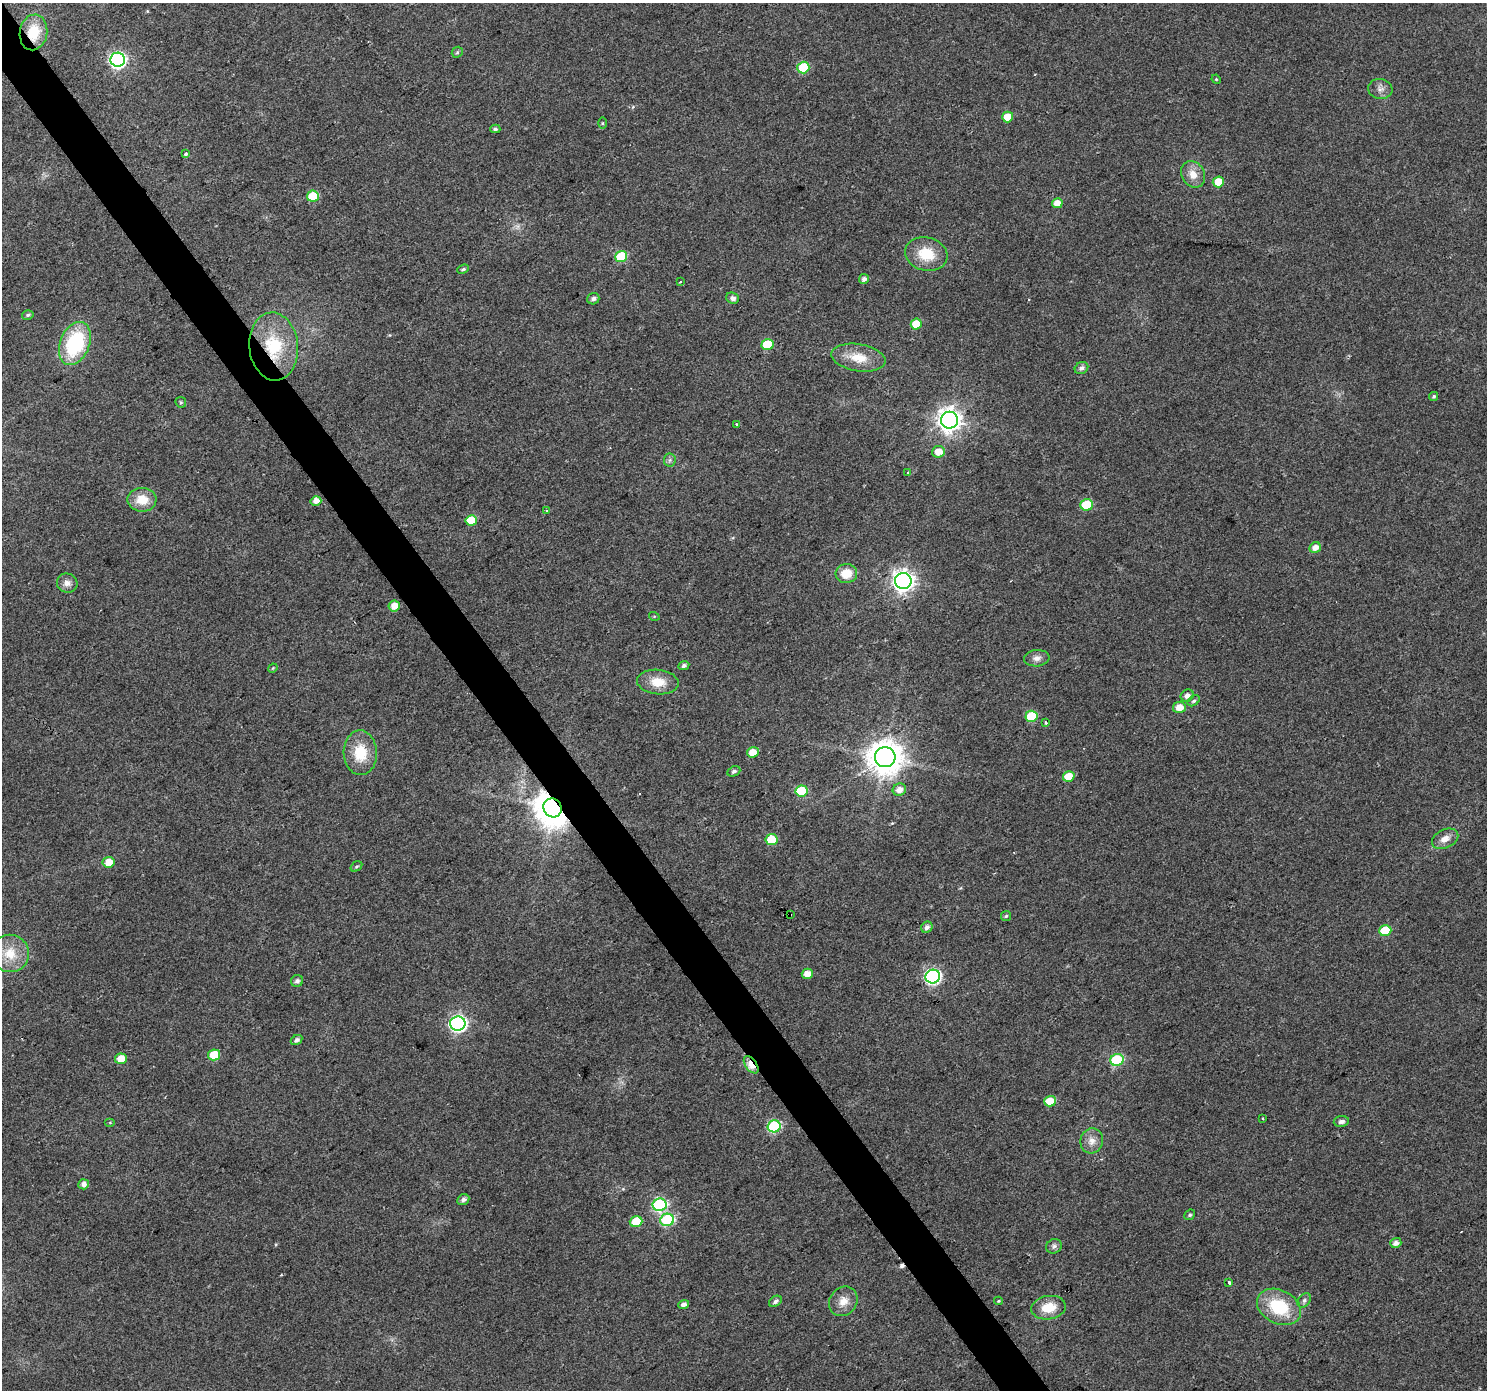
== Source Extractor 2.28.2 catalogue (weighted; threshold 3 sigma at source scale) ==
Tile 11 of 4 x 4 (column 3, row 3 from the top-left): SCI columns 2972-4456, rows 1578-2965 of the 5940 x 5867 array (HDU 1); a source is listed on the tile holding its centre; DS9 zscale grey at full resolution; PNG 1489 x 1392 px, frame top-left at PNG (2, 3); each listed source drawn as its Kron ellipse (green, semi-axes under 4 px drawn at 4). Shown black and unused: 3% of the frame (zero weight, under 2 of 3 exposures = <1% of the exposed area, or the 3 px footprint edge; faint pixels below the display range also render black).
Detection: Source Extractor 2.28.2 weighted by HDU 2 'WHT'; one run over the whole footprint, this tile lists its part. Background 0.0719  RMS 0.0077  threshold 0.0346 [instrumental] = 3 sigma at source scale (4.5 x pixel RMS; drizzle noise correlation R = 1.50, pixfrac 1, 0.0396/0.0396 arcsec/px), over >= 5 px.
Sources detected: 106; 3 cosmic-ray / hot-pixel residue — neither listed nor drawn; the other 103 listed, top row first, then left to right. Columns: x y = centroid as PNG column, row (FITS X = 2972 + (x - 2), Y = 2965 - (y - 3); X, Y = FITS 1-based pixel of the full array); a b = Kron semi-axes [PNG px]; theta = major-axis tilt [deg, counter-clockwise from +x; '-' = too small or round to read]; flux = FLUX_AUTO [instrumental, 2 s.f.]
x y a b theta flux
33 32 18 13 81 22
457 52 6 5 - 1.1
118 60 7 7 - 200
803 68 6 6 - 43
1216 79 5 4 - 0.77
1380 89 12 10 -8 4.4
1008 117 5 5 - 11
602 123 6 4 -90 0.98
495 129 5 4 - 1.5
186 153 3 3 - 2.7
1193 174 14 11 -60 8.8
1218 182 5 5 - 14
313 196 6 5 - 25
1057 203 5 5 - 8.2
926 254 21 16 -14 23
621 257 6 5 - 39
463 269 6 4 23 1.4
864 279 5 5 - 3
680 282 4 2 - 0.63
732 298 6 5 - 3.3
593 299 6 5 - 2.7
28 315 6 4 17 1.3
916 324 5 5 - 13
75 343 22 14 67 62
768 345 6 5 - 37
274 346 34 24 -84 46
858 358 27 13 -9 17
1081 368 7 5 30 2.6
1434 396 5 4 - 1.3
181 402 6 5 - 1.1
949 420 8 8 - 640
737 424 3 3 - 2
938 452 6 6 - 8.7
670 460 6 6 - 1.8
908 473 4 3 - 2
142 500 14 12 -1 14
316 501 5 4 - 6.5
1087 505 6 5 - 30
546 511 3 3 - 1.2
471 520 6 5 - 18
1315 548 6 5 - 5.8
846 573 11 9 5 14
903 581 8 8 - 490
67 583 10 9 - 4.7
394 606 6 5 - 8.5
654 616 5 3 - 0.82
1037 658 13 8 5 4.2
684 665 5 4 - 2.2
273 668 5 4 - 0.75
658 682 21 12 -5 14
1187 696 7 6 - 3.8
1194 701 6 4 38 1.6
1179 707 6 5 - 8
1031 716 6 5 - 38
1046 722 3 3 - 2
753 752 6 5 - 10
360 753 22 16 -88 24
885 757 10 10 - 1600
734 771 7 5 25 2.1
1069 776 6 5 - 16
899 790 7 6 - 5.5
801 791 6 5 - 36
552 808 10 8 -54 1900
1445 839 14 9 26 6.3
772 840 6 5 - 23
109 862 6 5 - 12
356 866 6 4 34 1.3
790 915 3 3 - 4.2
1006 916 5 5 - 1.2
927 927 6 5 - 3.3
1385 931 6 5 - 28
10 953 19 18 - 18
807 974 5 5 - 7.9
933 977 7 7 - 180
297 981 6 6 - 2.4
458 1023 7 7 - 230
297 1040 6 5 - 2.7
214 1055 6 5 - 19
121 1059 6 5 - 11
1117 1060 7 6 - 60
751 1065 10 5 -55 17
1050 1101 6 5 - 15
1263 1118 3 3 - 0.9
1341 1121 7 5 7 2.9
110 1123 5 3 - 0.74
774 1126 6 6 - 77
1092 1141 12 11 - 6.7
83 1184 5 5 - 3.9
463 1200 6 5 - 2.8
659 1205 7 6 - 100
1190 1215 6 4 43 1.3
667 1220 7 6 - 67
636 1222 6 5 - 19
1396 1243 5 5 - 3.7
1054 1246 8 7 - 2.4
1229 1282 3 3 - 4.6
1304 1300 8 5 50 2.2
775 1301 7 5 33 2.3
843 1301 16 13 50 9.1
998 1301 4 4 - 0.87
684 1305 5 4 - 3.2
1279 1307 23 16 -27 38
1048 1308 17 11 9 16
Overlapping masked pixels (flux is a lower limit): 5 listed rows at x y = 33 32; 274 346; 552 808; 790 915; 751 1065